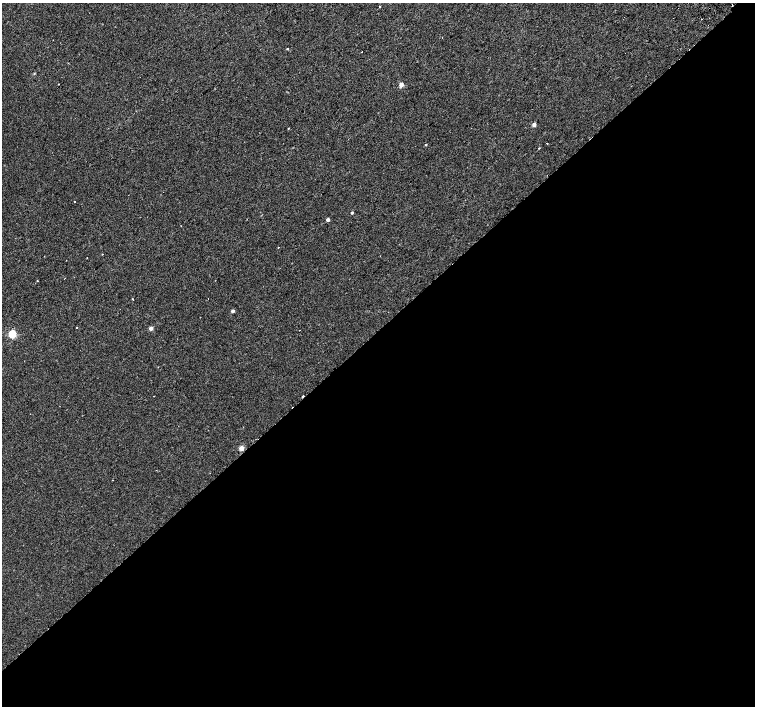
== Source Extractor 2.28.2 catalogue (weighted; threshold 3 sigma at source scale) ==
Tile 15 of 4 x 4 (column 3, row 4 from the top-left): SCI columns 3055-4560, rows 198-1605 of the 6117 x 6089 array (HDU 1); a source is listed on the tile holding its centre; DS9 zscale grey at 2 x 2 block average (1 PNG px = mean of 2 x 2 image px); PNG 757 x 708 px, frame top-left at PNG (2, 3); no overlay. Shown black and unused: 53% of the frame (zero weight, under 2 of 3 exposures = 3% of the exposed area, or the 3 px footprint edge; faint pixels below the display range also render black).
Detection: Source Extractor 2.28.2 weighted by HDU 2 'WHT'; one run over the whole footprint, this tile lists its part. Background 0.00197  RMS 0.0023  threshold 0.0104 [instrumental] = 3 sigma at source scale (4.5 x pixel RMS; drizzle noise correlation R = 1.50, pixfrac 1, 0.0396/0.0396 arcsec/px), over >= 5 px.
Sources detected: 24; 1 cosmic-ray / hot-pixel residue — not listed; the other 23 listed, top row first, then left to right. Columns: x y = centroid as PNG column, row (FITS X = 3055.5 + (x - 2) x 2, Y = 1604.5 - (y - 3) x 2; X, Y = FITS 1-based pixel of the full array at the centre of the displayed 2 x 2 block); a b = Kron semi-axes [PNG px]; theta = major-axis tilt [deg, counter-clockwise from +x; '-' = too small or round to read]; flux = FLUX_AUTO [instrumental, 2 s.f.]
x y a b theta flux
379 7 2 2 - 0.77
287 49 2 2 - 2.6
362 52 2 2 - 0.27
401 85 3 2 - 6.2
534 125 2 2 - 2.8
288 128 2 2 - 0.3
547 143 2 2 - 1.2
426 145 2 2 - 0.43
539 148 2 2 - 0.76
75 202 2 2 - 1.2
352 213 2 2 - 0.71
328 220 2 2 - 2.4
278 247 2 2 - 0.21
87 258 2 2 - 0.2
37 281 2 2 - 0.55
133 299 2 2 - 0.41
232 311 2 2 - 1.9
76 327 2 2 - 0.21
151 328 3 2 - 2.7
12 334 3 3 - 34
154 396 2 2 - 0.63
303 396 2 2 - 1.5
241 448 3 2 - 5.6
Overlapping masked pixels (flux is a lower limit): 1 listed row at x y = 303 396
Diffuse or blended objects may show on this block-average render without a row.